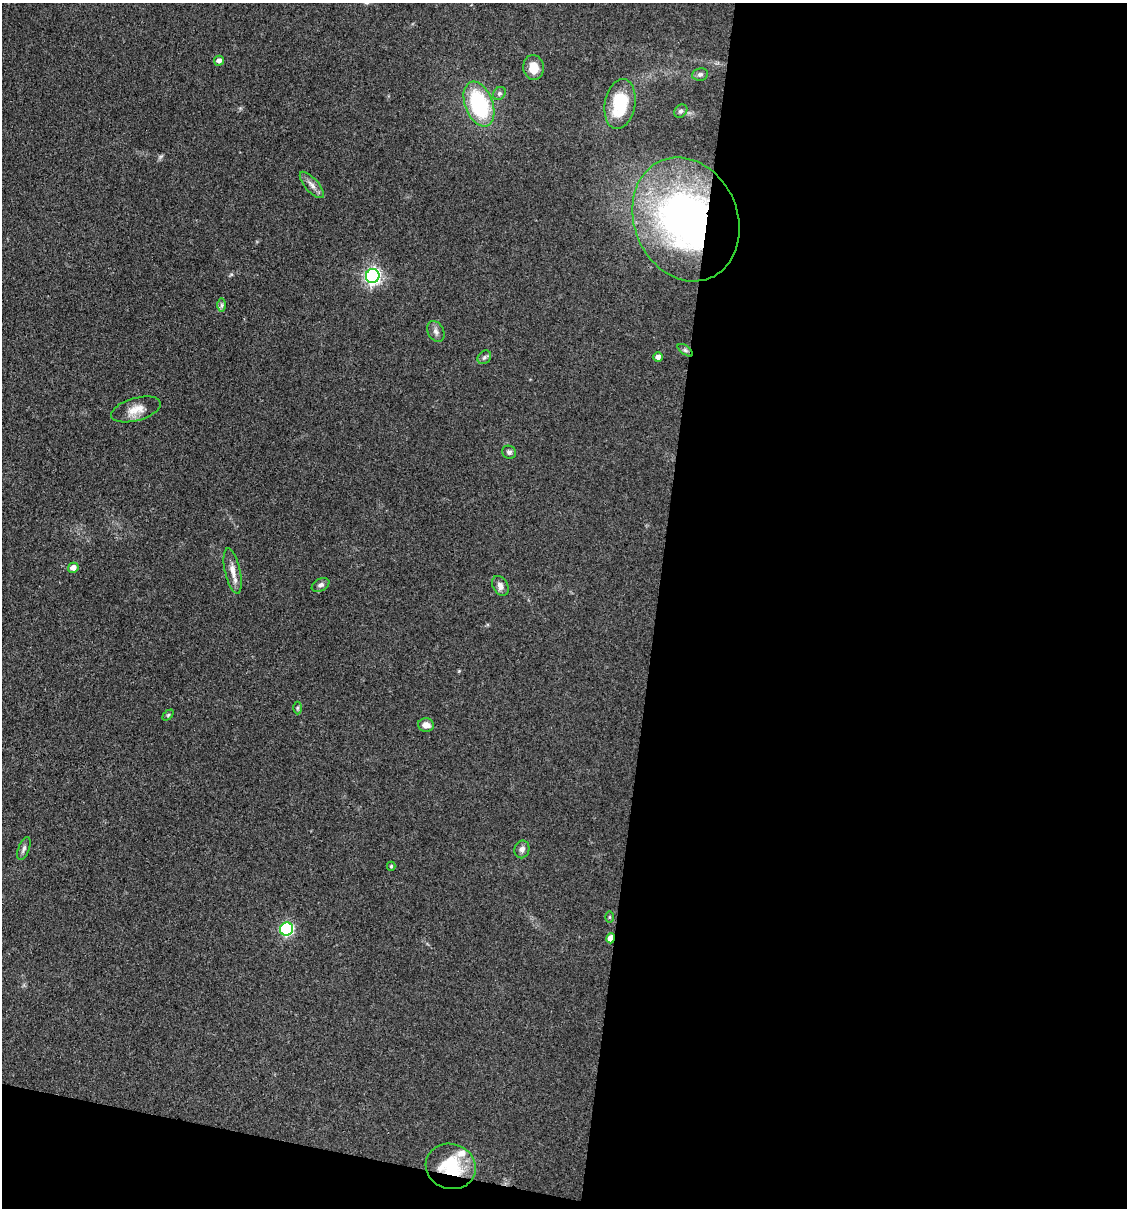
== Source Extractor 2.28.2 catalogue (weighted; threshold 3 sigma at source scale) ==
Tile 16 of 4 x 4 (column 4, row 4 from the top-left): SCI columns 3609-4733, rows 2-1207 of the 4848 x 4827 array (HDU 1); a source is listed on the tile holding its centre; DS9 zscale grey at full resolution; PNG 1129 x 1210 px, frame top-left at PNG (2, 3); each listed source drawn as its Kron ellipse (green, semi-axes under 4 px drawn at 4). Shown black and unused: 45% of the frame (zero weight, under 3 of 4 exposures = <1% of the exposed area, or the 3 px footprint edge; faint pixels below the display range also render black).
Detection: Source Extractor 2.28.2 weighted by HDU 2 'WHT'; one run over the whole footprint, this tile lists its part. Background 0.0764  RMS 0.0059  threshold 0.0266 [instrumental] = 3 sigma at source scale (4.5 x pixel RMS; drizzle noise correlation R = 1.50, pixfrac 1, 0.05/0.05 arcsec/px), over >= 5 px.
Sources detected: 32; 1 inside a brighter listed object's ellipse — not listed separately; the other 31 listed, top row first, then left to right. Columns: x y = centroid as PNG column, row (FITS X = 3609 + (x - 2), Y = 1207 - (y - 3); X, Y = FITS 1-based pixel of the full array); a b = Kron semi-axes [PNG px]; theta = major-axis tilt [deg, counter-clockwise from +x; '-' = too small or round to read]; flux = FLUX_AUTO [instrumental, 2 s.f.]
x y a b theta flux
219 61 5 5 - 2.8
533 67 12 10 -85 8.8
700 74 8 6 9 1.5
499 93 7 6 - 1.4
479 104 23 13 -69 54
620 104 25 15 80 27
681 111 7 6 - 1.5
312 185 16 6 -49 3.4
686 219 63 51 -67 230
373 276 7 7 - 170
222 305 7 4 90 1.1
436 331 11 8 -63 2.3
685 350 9 4 -36 1.3
484 357 7 6 - 1.4
658 357 4 4 - 3
136 409 25 11 16 7.6
509 452 7 6 - 1.5
73 568 5 5 - 4.3
233 571 23 7 -77 5.6
321 585 9 6 26 1.9
500 586 11 7 -59 3
298 708 6 4 89 0.85
168 715 6 4 45 0.76
426 725 8 6 -8 3.9
24 848 12 5 68 1.7
522 849 9 7 72 2.6
391 866 4 4 - 0.77
609 917 6 4 90 0.66
287 929 7 6 - 75
611 938 5 4 - 7.4
451 1166 25 22 -18 28
Overlapping masked pixels (flux is a lower limit): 3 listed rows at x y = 686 219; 611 938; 451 1166